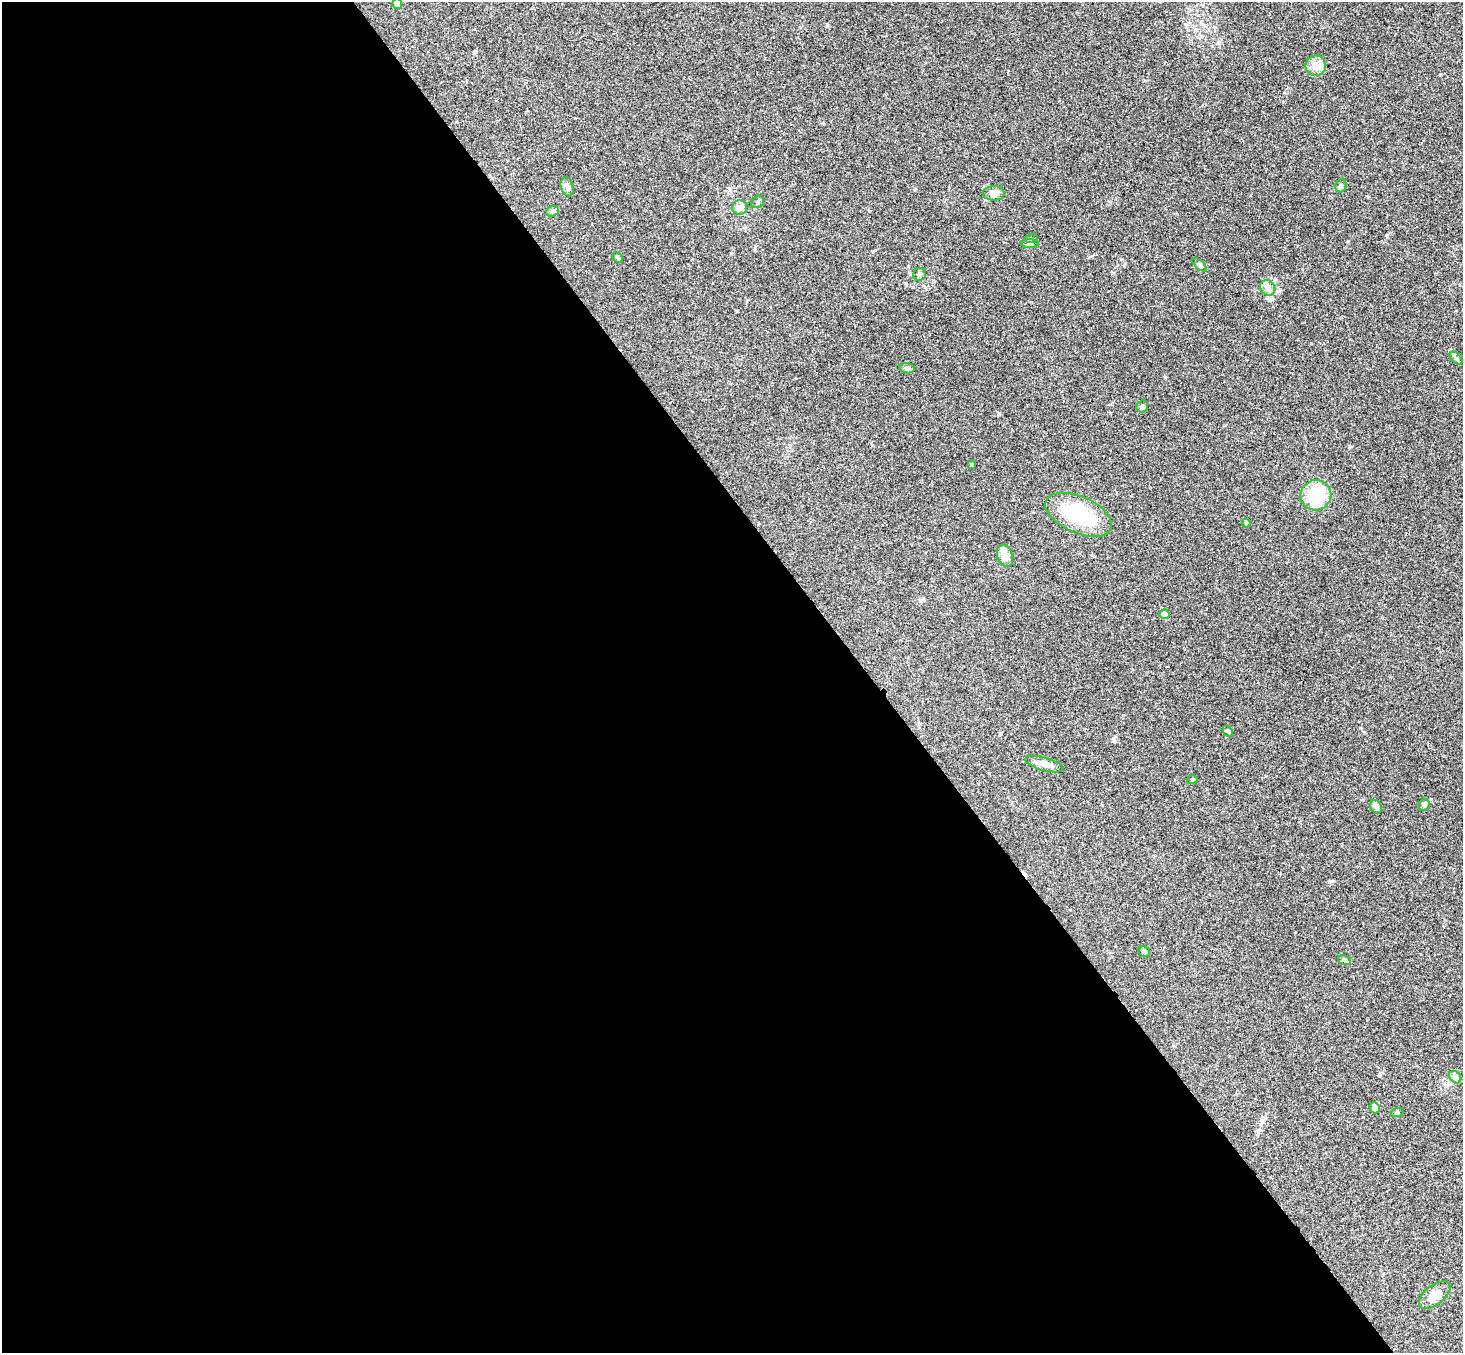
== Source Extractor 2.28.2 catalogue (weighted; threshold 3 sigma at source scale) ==
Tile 9 of 4 x 4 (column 1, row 3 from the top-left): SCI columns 54-1514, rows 1682-3032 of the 5946 x 5927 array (HDU 1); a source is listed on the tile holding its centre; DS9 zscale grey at full resolution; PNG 1465 x 1355 px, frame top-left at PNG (2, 2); each listed source drawn as its Kron ellipse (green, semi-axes under 4 px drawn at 4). Shown black and unused: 60% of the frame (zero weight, under 3 of 4 exposures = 6% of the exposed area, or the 3 px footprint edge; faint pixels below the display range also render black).
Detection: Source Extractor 2.28.2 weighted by HDU 2 'WHT'; one run over the whole footprint, this tile lists its part. Background 0.204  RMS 0.0083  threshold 0.0372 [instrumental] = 3 sigma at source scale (4.5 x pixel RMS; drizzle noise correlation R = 1.50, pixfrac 1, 0.05/0.05 arcsec/px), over >= 5 px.
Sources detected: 35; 1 cosmic-ray / hot-pixel residue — neither listed nor drawn; the other 34 listed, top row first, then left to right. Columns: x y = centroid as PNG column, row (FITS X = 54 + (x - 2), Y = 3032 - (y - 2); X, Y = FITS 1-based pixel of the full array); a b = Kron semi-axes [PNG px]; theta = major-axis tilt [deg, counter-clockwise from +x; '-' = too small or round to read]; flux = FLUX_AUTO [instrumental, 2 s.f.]
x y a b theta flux
397 4 5 5 - 3.9
1316 66 10 10 - 6.1
1341 186 7 5 69 1.4
567 187 10 6 -72 2.7
994 193 11 7 -1 6.9
758 202 7 5 38 1.7
740 208 7 7 - 4.8
552 211 7 5 20 1.5
1031 239 6 4 16 1.1
1030 244 9 4 0 1.8
618 257 6 4 -44 1.2
1200 265 8 4 -42 1.4
920 274 7 6 - 1.6
1268 288 8 7 - 3.5
1456 358 7 4 -45 1.7
907 368 8 5 -8 1.7
1142 407 6 5 - 2.2
972 465 4 4 - 3.2
1316 495 15 15 - 30
1078 515 35 18 -24 48
1246 523 4 4 - 0.72
1005 556 11 7 -71 10
1164 614 5 5 - 7.4
1228 731 6 4 -48 1.1
1045 764 20 6 -16 5
1192 780 5 4 - 1
1424 805 6 5 - 1.3
1376 807 7 5 -62 3.3
1144 952 6 5 - 1.8
1344 960 6 5 - 1.5
1455 1077 7 5 -46 2.1
1375 1108 6 5 - 5.1
1397 1113 6 4 18 1.1
1435 1295 18 9 38 11
Isophote crosses this tile's border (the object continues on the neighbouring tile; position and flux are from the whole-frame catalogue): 1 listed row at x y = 397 4
Unlisted compact peaks at least as high as the median listed source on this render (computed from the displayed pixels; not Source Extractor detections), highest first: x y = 1218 43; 915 189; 999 413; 1440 74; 1329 882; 1165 377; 1348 241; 737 311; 869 211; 1121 259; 1350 447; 731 253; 873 251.